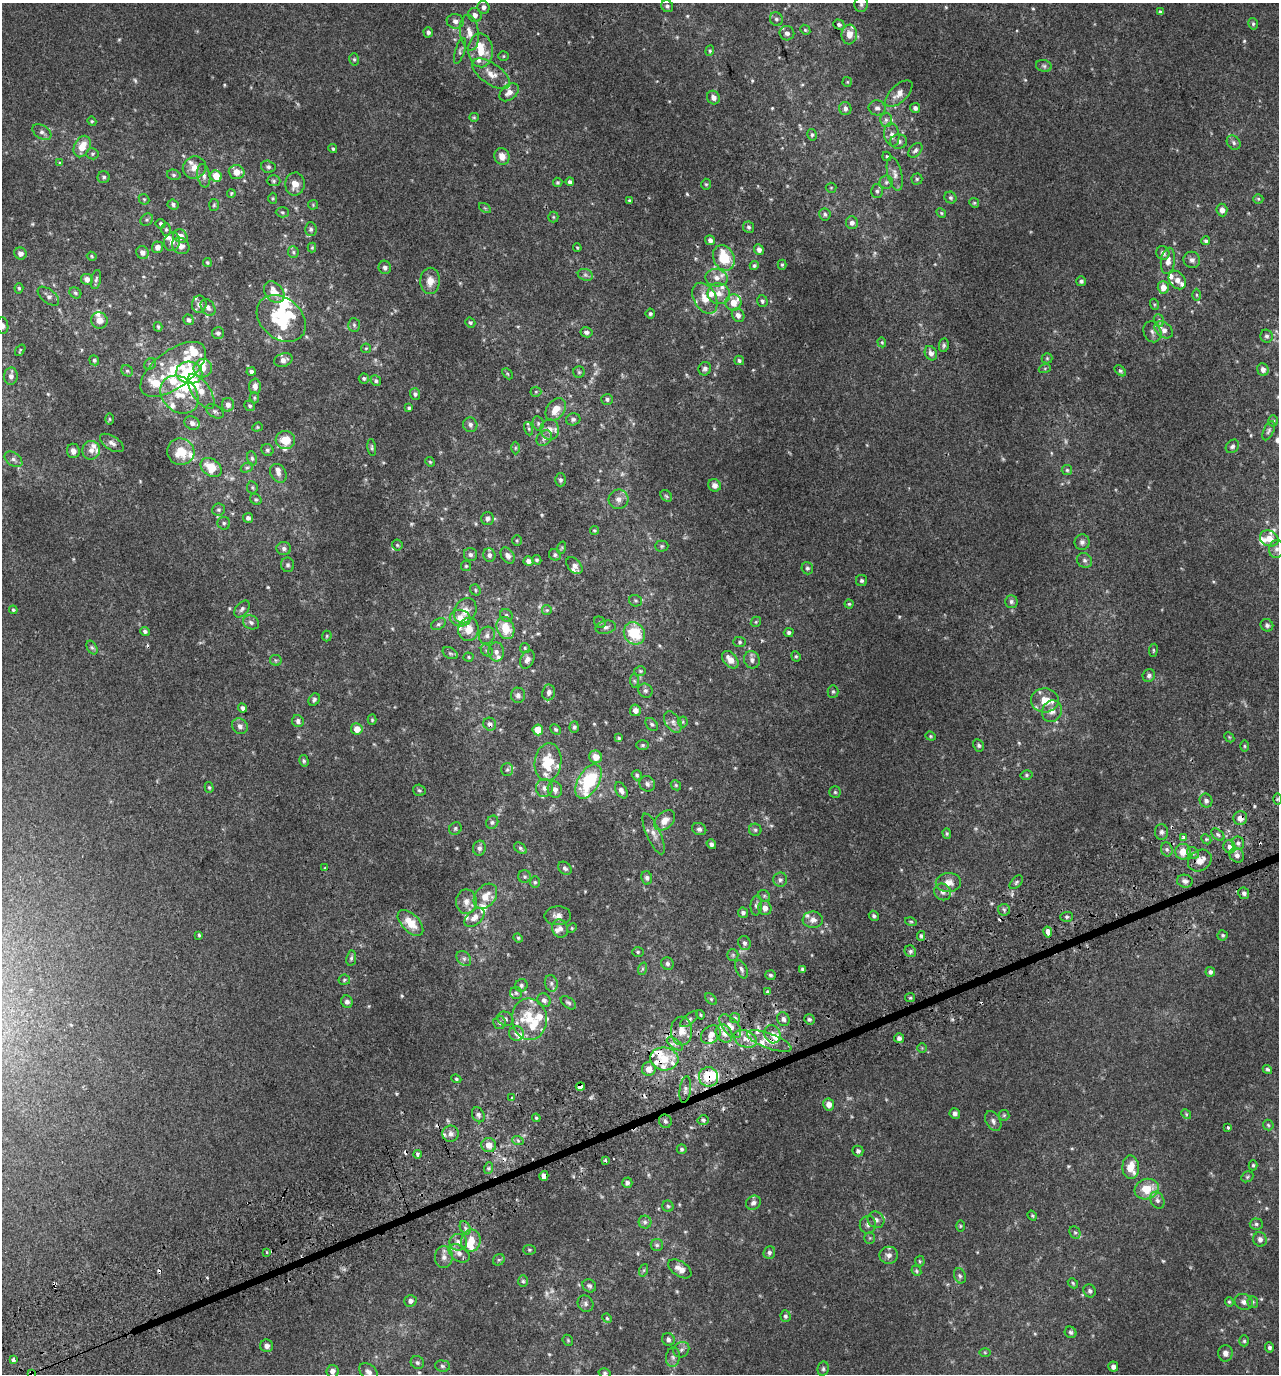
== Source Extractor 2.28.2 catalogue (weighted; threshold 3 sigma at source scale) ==
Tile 7 of 4 x 4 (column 3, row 2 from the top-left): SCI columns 2732-4008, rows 2793-4164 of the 5407 x 5580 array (HDU 1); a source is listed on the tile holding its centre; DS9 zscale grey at full resolution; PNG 1281 x 1376 px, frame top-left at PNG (2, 3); each listed source drawn as its Kron ellipse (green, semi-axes under 4 px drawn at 4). Shown black and unused: <1% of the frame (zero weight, under 2 of 3 exposures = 3% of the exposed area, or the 3 px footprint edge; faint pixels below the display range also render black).
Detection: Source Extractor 2.28.2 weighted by HDU 2 'WHT'; one run over the whole footprint, this tile lists its part. Background 0.00499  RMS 0.0059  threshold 0.0265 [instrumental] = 3 sigma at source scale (4.5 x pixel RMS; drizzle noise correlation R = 1.50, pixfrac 1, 0.0396/0.0396 arcsec/px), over >= 5 px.
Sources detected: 659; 18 too faint to see at this stretch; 4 inside a brighter object's white glare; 12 cosmic-ray / hot-pixel residue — neither listed nor drawn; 73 inside a brighter listed object's ellipse — not listed separately; of the other 552, all 500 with FLUX_AUTO >= 0.631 (the completeness limit of this list) listed and drawn (52 fainter detections not listed), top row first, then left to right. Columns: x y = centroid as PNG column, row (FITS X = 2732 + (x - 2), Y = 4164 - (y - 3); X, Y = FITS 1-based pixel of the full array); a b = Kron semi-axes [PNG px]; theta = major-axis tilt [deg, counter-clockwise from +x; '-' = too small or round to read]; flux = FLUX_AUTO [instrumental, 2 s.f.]
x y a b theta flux
861 4 8 7 - 1.7
667 6 6 5 - 1.3
483 7 6 6 - 2.1
1160 12 4 3 - 1.2
475 15 7 6 - 2.6
776 19 7 6 - 1.3
455 21 8 7 - 2.5
839 24 6 5 - 1.4
1253 24 6 4 -76 0.91
805 30 5 4 - 0.77
428 32 5 4 - 1.5
469 32 18 9 -83 5.4
787 33 7 7 - 2.3
849 34 10 8 84 5.6
481 50 17 12 -87 12
460 51 13 5 73 1.5
710 51 5 4 - 0.7
503 56 5 4 - 0.67
354 59 6 5 - 0.91
1044 66 8 6 -16 1.4
491 74 22 10 -35 7
847 82 5 4 - 0.64
509 92 11 7 39 3.7
899 93 17 8 44 4.9
713 98 7 6 - 2.7
877 108 8 7 - 1.9
915 108 5 5 - 1.7
845 109 6 6 - 1.8
474 117 5 4 - 0.67
886 120 7 6 - 1.4
92 121 4 4 - 0.65
42 132 10 6 -33 2
812 135 6 4 -77 0.96
892 135 12 7 -80 2.9
899 142 8 7 - 2
1234 143 8 6 -49 1.5
82 146 11 8 64 8.3
333 149 4 4 - 0.88
915 150 8 5 49 1.6
92 154 6 5 - 1.1
502 156 8 7 - 4.4
887 156 5 4 - 0.76
60 163 4 4 - 0.74
268 167 7 6 - 1.5
194 168 12 11 - 5.3
237 172 8 7 - 5.6
895 174 17 7 -76 3.4
174 175 7 5 -14 1.1
204 176 12 6 -80 2.4
216 176 6 5 - 9.7
104 177 6 6 - 1.2
917 179 5 5 - 0.91
274 181 7 5 -2 0.97
558 182 5 5 - 0.95
570 182 4 4 - 1.8
886 182 7 6 - 1.3
295 184 11 10 - 5.6
706 184 5 5 - 0.85
831 188 5 5 - 0.7
877 191 7 6 - 1.4
231 193 4 3 - 0.63
273 198 6 4 -90 0.68
951 198 6 5 - 1.2
144 199 6 4 -43 0.73
1258 199 5 5 - 0.67
629 201 4 4 - 0.78
974 203 5 4 - 0.69
173 205 5 5 - 1.4
214 205 6 5 - 0.79
313 205 5 5 - 0.66
485 208 6 4 -34 0.78
1222 210 6 5 - 2.8
282 212 6 5 - 0.95
941 213 5 4 - 0.69
825 214 6 5 - 1.2
553 217 5 5 - 0.78
147 220 7 5 43 1.1
852 223 6 6 - 2.3
161 224 5 5 - 1.2
748 227 6 5 - 1.2
166 229 6 5 - 0.91
311 229 7 5 -86 1.4
180 236 7 6 - 4.8
710 240 5 5 - 2
1206 241 4 4 - 1.1
172 242 9 8 - 2.9
181 246 9 8 - 3.3
157 247 6 5 - 3
312 248 5 4 - 0.65
577 248 4 3 - 0.65
759 250 5 4 - 2.1
142 252 6 6 - 3.2
293 252 6 5 - 0.97
20 253 6 6 - 2.8
1163 253 7 6 - 2
92 256 5 4 - 0.66
724 258 13 10 -64 20
1192 260 8 8 - 2.1
1168 261 13 7 83 4.1
207 262 4 4 - 0.68
782 265 5 4 - 0.75
754 266 4 4 - 0.94
385 267 6 6 - 1.8
585 275 8 5 -21 1.6
716 278 11 8 -11 4.2
87 279 6 5 - 3.1
96 279 10 5 79 1.4
1177 280 10 7 -53 3.3
430 281 13 10 88 5.9
1081 281 5 5 - 1.1
1163 287 6 5 - 5.4
19 288 5 4 - 0.78
274 292 12 8 -49 7.2
75 293 6 5 - 1.1
719 294 11 10 - 5.3
1197 295 6 4 -89 0.77
48 296 13 6 -38 2.3
705 298 16 11 -61 7.5
762 301 6 5 - 1.3
733 303 8 8 - 7.2
199 304 9 7 84 2.6
1154 304 6 4 -71 0.76
208 307 9 6 -56 2.2
650 314 5 4 - 1.1
738 315 7 6 - 2.8
281 318 27 20 -40 37
99 320 8 8 - 4
188 320 5 5 - 1.5
1159 320 6 5 - 1.1
470 322 5 4 - 0.95
354 325 7 5 -86 1.1
3 326 8 5 -84 1.6
158 327 5 3 - 0.7
1164 330 10 7 -38 3.4
586 332 6 5 - 1.7
1152 332 11 8 -66 2.4
218 333 6 6 - 1.5
1266 336 6 6 - 1.4
882 342 5 4 - 0.63
944 345 7 5 80 1.1
366 348 5 4 - 0.68
20 350 6 4 52 0.76
931 353 7 5 -66 2.9
1047 358 5 5 - 0.83
94 360 5 4 - 1.1
283 360 9 6 17 3.4
739 360 5 4 - 1.1
150 364 6 5 - 0.97
203 368 9 9 - 4.6
1045 368 6 4 19 0.79
173 369 38 18 37 26
705 369 7 6 - 1.7
1263 369 6 5 - 2.4
127 371 6 5 - 1.1
1120 371 7 4 -44 0.97
251 372 4 4 - 1.4
579 372 5 5 - 0.97
189 373 13 11 -12 30
507 374 6 4 -46 0.75
11 376 8 7 - 2.4
364 378 5 5 - 0.85
376 381 5 5 - 1.1
255 386 7 6 - 3
201 391 20 9 -56 7.5
536 392 5 5 - 0.73
415 394 6 5 - 1.2
179 395 21 17 -45 13
254 398 5 4 - 0.71
607 399 6 5 - 1.2
228 405 7 6 - 2.6
250 406 5 5 - 1
409 408 4 3 - 1
556 409 12 8 54 7.4
215 411 10 6 -32 1.5
109 419 6 4 -89 0.7
573 419 7 6 - 1.3
1273 421 5 5 - 0.94
192 423 8 6 -28 2.4
538 423 7 5 -76 1.1
470 425 7 7 - 2.1
257 427 5 4 - 0.71
529 429 7 3 -71 0.78
550 430 10 9 - 3.7
1269 431 10 5 65 1.3
544 438 9 6 46 2.1
285 440 10 9 - 10
112 443 13 6 -33 2.5
1232 446 7 6 - 1.5
372 447 8 4 -81 0.9
515 448 6 4 89 0.73
91 450 9 9 - 3.2
267 450 6 5 - 1.2
73 451 7 6 - 2.8
181 452 14 13 - 13
252 458 7 5 -79 1.2
13 459 10 6 -37 2
430 462 5 4 - 0.67
211 467 11 8 -37 11
247 468 6 4 27 1
1067 470 5 5 - 1.1
278 473 10 7 -58 2.5
560 480 6 5 - 1.2
714 485 6 6 - 2.8
252 487 6 5 - 0.88
666 496 6 5 - 0.97
256 499 6 5 - 0.92
618 499 10 10 - 3.3
218 510 6 6 - 1.4
248 518 5 5 - 1.8
487 519 6 6 - 1.9
224 523 6 6 - 1.3
594 530 4 4 - 0.76
1269 538 9 7 -24 6
517 540 5 4 - 0.72
1082 542 8 7 - 1.9
397 545 5 5 - 0.82
662 546 6 5 - 1
284 548 7 6 - 1.8
561 548 6 4 70 0.7
1276 549 9 7 77 2.7
470 555 7 6 - 1.6
489 555 7 6 - 1.9
508 555 9 6 -58 2.5
555 555 6 5 - 1.1
537 560 5 4 - 0.81
1084 560 8 7 - 1.8
528 561 5 4 - 2.6
288 565 7 6 - 1.4
466 566 5 5 - 0.79
574 566 10 6 -49 2.3
807 568 6 5 - 1.2
862 581 5 5 - 1.1
475 590 6 5 - 0.83
635 601 6 5 - 0.99
1011 601 6 6 - 1.5
849 604 4 4 - 0.72
242 609 9 6 51 1.7
13 610 4 4 - 0.7
547 610 5 4 - 0.68
465 611 13 10 57 6.1
506 615 7 6 - 1.2
460 618 10 8 -9 8
251 622 8 6 -30 1.8
600 622 6 5 - 0.95
756 622 5 4 - 0.68
438 624 8 5 27 1.3
1267 625 7 6 - 1.6
606 627 10 6 12 2
505 628 11 8 -71 12
468 629 12 10 82 7.4
145 631 5 4 - 1.2
789 632 5 4 - 1.2
634 633 12 10 -59 23
487 635 9 7 64 2.3
327 636 5 5 - 0.7
740 642 6 5 - 1.1
92 647 7 5 -61 1.1
525 648 5 5 - 0.76
487 650 6 5 - 1.1
1153 650 6 3 83 0.66
496 652 9 8 - 2.5
450 653 8 5 -28 1.2
796 656 5 4 - 0.71
469 657 5 4 - 0.69
527 659 10 6 66 2.7
276 660 6 5 - 0.94
730 660 10 6 -50 5.4
752 660 9 8 - 2.3
640 671 6 5 - 0.79
1149 676 6 6 - 1.8
634 681 7 4 -88 1.1
645 691 7 6 - 1.6
549 692 8 6 81 2
833 692 6 5 - 0.99
518 695 7 7 - 1.9
314 700 6 5 - 1.2
1045 700 14 12 -1 9
242 708 5 4 - 1.7
635 710 6 5 - 3
1052 711 11 9 58 3.9
372 720 5 4 - 0.74
298 721 6 5 - 1.9
673 722 12 7 -57 2.8
683 722 5 5 - 0.76
490 724 6 6 - 2.2
652 724 7 5 -49 1.2
240 726 8 7 - 2.6
574 727 6 4 86 1.1
357 729 6 5 - 6.9
556 729 6 4 -44 0.93
538 730 5 5 - 10
931 736 5 4 - 0.73
1229 737 6 4 -46 0.7
619 738 4 3 - 0.83
642 745 6 5 - 0.95
979 745 6 5 - 1.3
1244 746 5 3 - 0.7
596 757 6 6 - 6.7
304 761 6 4 -75 0.88
548 762 19 13 83 17
507 770 6 6 - 1.2
637 775 5 5 - 0.98
1026 775 6 5 - 0.93
588 781 19 10 60 39
647 784 8 7 - 2
676 785 5 4 - 0.82
209 787 5 4 - 0.75
544 788 9 8 - 2.7
555 789 8 7 - 2.8
419 790 6 5 - 1.1
621 790 9 5 -59 2.7
835 792 6 5 - 1
1277 799 6 4 89 0.73
1206 801 7 6 - 1.9
1240 818 7 6 - 4.1
665 820 12 8 43 5.2
492 822 7 6 - 1.3
455 829 7 6 - 1.1
699 829 7 6 - 1.4
755 830 6 6 - 1.2
1161 832 8 6 -89 1.8
947 833 5 4 - 0.79
654 834 22 7 -66 3.9
1218 835 7 5 -41 1.4
1183 837 4 3 - 3
1206 839 5 4 - 0.84
1238 843 6 6 - 1.8
711 844 5 4 - 1.5
1229 847 7 6 - 3
479 848 7 6 - 1.8
520 848 7 5 -41 1
1167 849 7 5 -69 1.4
1183 852 8 7 - 7.7
1193 853 6 5 - 1.4
1237 855 7 7 - 2.8
1200 861 12 10 35 6.3
325 868 3 3 - 0.71
565 868 7 5 -41 1.6
525 877 6 6 - 1.3
647 878 7 5 -77 1.5
780 880 7 7 - 1.5
1185 881 8 6 -13 2
535 882 6 5 - 0.85
1016 882 8 5 46 1.1
948 883 12 9 1 5.2
943 892 9 8 - 2.6
1244 893 6 5 - 1.5
485 896 14 10 51 6.7
764 896 6 5 - 0.98
466 902 12 10 90 4.5
756 905 10 5 85 1.7
765 908 7 6 - 3.4
1004 910 6 6 - 1.3
743 913 5 5 - 1.5
558 916 13 9 2 3.7
874 916 5 4 - 1.2
474 917 12 7 42 3.3
1067 917 6 5 - 1.1
813 920 10 8 -1 2.9
911 922 6 4 -15 0.69
410 923 16 8 -45 12
560 928 9 7 -66 2.8
572 928 5 4 - 0.65
1048 932 5 3 - 9.6
1223 935 5 5 - 0.81
199 936 3 2 - 0.89
921 936 5 4 - 0.88
518 938 5 4 - 0.76
744 943 7 6 - 1.5
910 951 6 5 - 1.3
638 952 6 5 - 0.84
733 955 6 5 - 1.1
351 958 8 5 82 1.2
464 958 8 6 -49 1.8
667 964 6 6 - 1.5
642 969 6 4 71 0.9
741 969 10 5 -64 1.5
802 969 4 3 - 0.95
1210 972 5 4 - 1.6
770 975 5 5 - 1.1
344 980 6 5 - 0.9
551 983 8 6 -77 1.9
521 985 6 6 - 1.3
768 992 4 3 - 1.1
516 993 6 6 - 1.2
910 998 5 4 - 0.82
711 999 7 4 -45 0.9
544 1000 7 6 - 2.2
347 1002 6 5 - 1.9
568 1003 9 5 -38 1.3
700 1015 5 3 - 0.7
735 1018 5 5 - 0.92
505 1019 8 7 - 1.6
529 1019 21 17 -86 14
689 1019 11 5 40 1.6
783 1019 7 6 - 1.9
809 1019 5 5 - 1.2
499 1023 6 6 - 1.4
730 1026 14 7 -50 4.4
681 1031 14 10 -89 7
516 1033 7 7 - 2
724 1033 10 7 -56 4.2
772 1034 9 8 - 3.4
711 1035 10 8 38 3.6
899 1038 5 5 - 1.8
745 1039 12 8 -22 4.9
769 1041 23 7 -20 6.7
675 1044 9 4 -35 1.8
922 1048 5 5 - 0.65
664 1059 14 11 -6 13
649 1069 7 7 - 5.3
1267 1069 5 4 - 0.98
709 1077 10 9 - 16
456 1079 5 4 - 0.7
580 1087 4 4 - 25
685 1089 13 5 81 2.3
512 1098 3 2 - 1.2
829 1104 6 5 - 4.3
955 1113 5 5 - 1.9
1186 1114 5 4 - 0.64
478 1115 8 6 -63 1.8
1004 1115 5 5 - 0.82
536 1118 4 3 - 0.65
703 1120 5 4 - 1.1
665 1121 7 6 - 1.5
993 1121 11 7 -60 2.2
1268 1125 5 5 - 0.9
1228 1128 3 3 - 3.2
450 1134 8 8 - 3
518 1141 6 3 -21 0.92
489 1145 7 7 - 5.7
682 1149 5 5 - 1
858 1151 5 5 - 1.4
418 1154 4 3 - 1.8
606 1160 3 3 - 2.4
1253 1165 5 4 - 0.8
1131 1167 12 8 -87 9.7
489 1168 6 4 72 0.9
544 1176 5 4 - 2.9
1247 1177 6 5 - 0.88
627 1183 5 5 - 1.8
1147 1189 12 10 18 12
1157 1200 9 6 -62 2.1
753 1203 8 6 40 1.9
668 1206 6 5 - 0.98
1032 1216 5 4 - 0.65
876 1220 8 8 - 2.5
645 1222 6 6 - 1.5
1256 1224 6 5 - 1.3
868 1225 9 8 - 2
960 1226 6 4 89 0.63
465 1228 7 5 -61 1.4
1075 1232 6 5 - 1.1
870 1238 5 5 - 0.8
1260 1239 7 6 - 2.4
471 1241 11 9 76 7.2
458 1242 8 8 - 3.2
657 1245 6 6 - 1.2
529 1250 6 5 - 0.83
267 1252 3 3 - 1.1
459 1253 11 7 -34 3.5
769 1253 6 5 - 1.5
889 1255 9 8 - 2.8
444 1257 11 9 89 3.5
499 1260 6 5 - 1
920 1261 5 5 - 0.69
680 1269 13 7 -33 3.9
644 1270 6 4 71 0.77
916 1271 5 4 - 0.85
960 1276 8 5 -68 1.4
523 1281 6 5 - 0.88
1073 1283 6 4 -47 0.73
589 1286 7 6 - 1.4
1090 1291 6 6 - 1.5
410 1301 6 5 - 1.8
1229 1302 5 4 - 0.66
1244 1302 9 8 - 2.5
1253 1302 6 5 - 1.1
585 1304 8 7 - 1.6
785 1316 6 5 - 1.2
607 1318 5 4 - 0.7
1071 1332 6 5 - 1.2
668 1339 6 6 - 1.7
568 1340 6 5 - 0.65
1244 1341 5 4 - 0.93
267 1346 6 6 - 2.7
1270 1347 5 4 - 1.4
681 1350 8 7 - 1.7
985 1353 6 4 -1 0.66
1225 1353 8 7 - 2.7
673 1357 10 7 83 2.1
13 1360 4 3 - 6.3
417 1362 7 6 - 1.1
442 1366 7 5 -5 1.4
1113 1367 5 5 - 2.3
823 1369 7 5 77 1.1
332 1371 6 6 - 2.2
369 1372 10 7 -42 2.6
605 1373 6 4 -15 0.98
31 1374 4 3 - 1.2
Overlapping masked pixels (flux is a lower limit): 10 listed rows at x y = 490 724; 1240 818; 1048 932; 769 1041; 664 1059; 709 1077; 580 1087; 450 1134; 544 1176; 31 1374
Isophote crosses this tile's border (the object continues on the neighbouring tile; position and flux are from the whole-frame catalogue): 4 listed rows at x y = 861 4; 3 326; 11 376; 31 1374